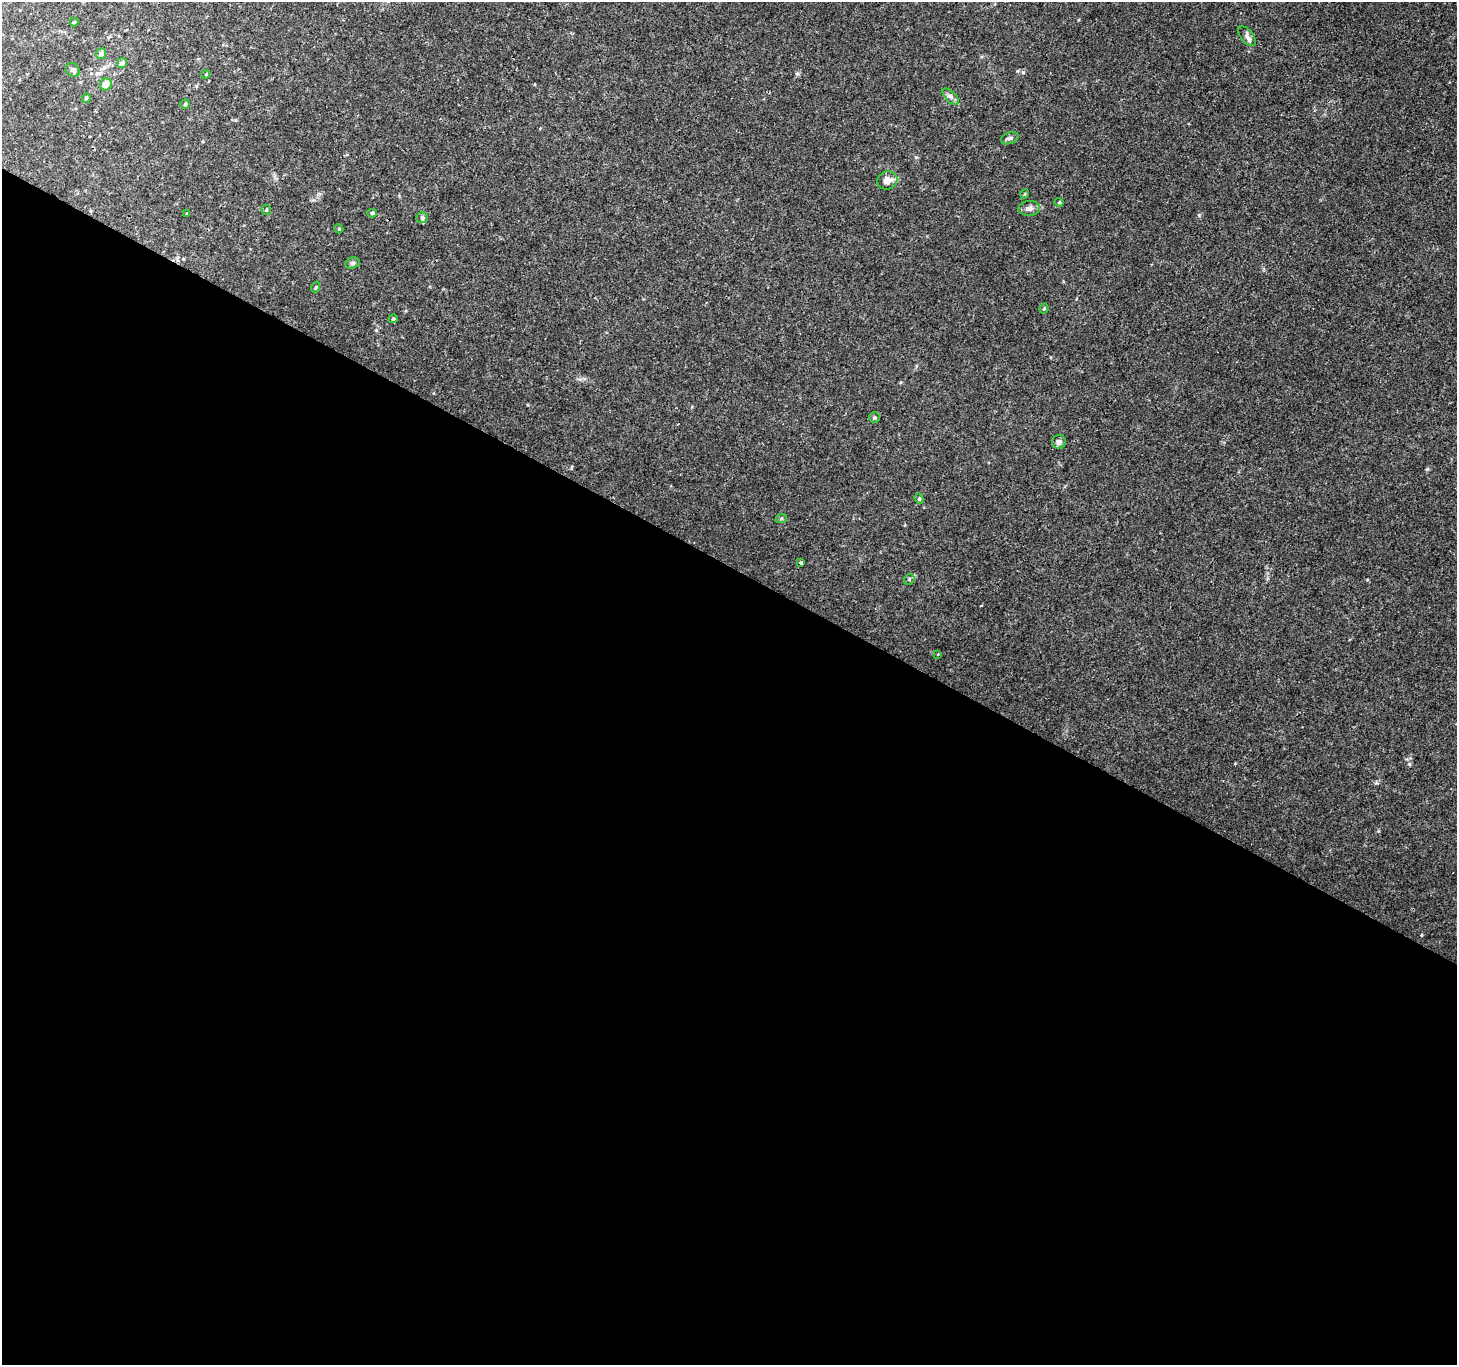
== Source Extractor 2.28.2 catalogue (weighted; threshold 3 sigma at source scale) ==
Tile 14 of 4 x 4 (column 2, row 4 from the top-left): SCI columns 1458-2912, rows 198-1560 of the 5829 x 5913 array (HDU 1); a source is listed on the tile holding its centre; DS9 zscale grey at full resolution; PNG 1459 x 1367 px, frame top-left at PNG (2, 2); each listed source drawn as its Kron ellipse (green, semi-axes under 4 px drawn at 4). Shown black and unused: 59% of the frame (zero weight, under 3 of 4 exposures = <1% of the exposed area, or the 3 px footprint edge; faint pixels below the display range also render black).
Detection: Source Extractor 2.28.2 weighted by HDU 2 'WHT'; one run over the whole footprint, this tile lists its part. Background 0.00503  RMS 0.0022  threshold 0.0099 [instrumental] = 3 sigma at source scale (4.5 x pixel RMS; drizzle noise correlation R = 1.50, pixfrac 1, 0.0396/0.0396 arcsec/px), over >= 5 px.
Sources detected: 32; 1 cosmic-ray / hot-pixel residue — neither listed nor drawn; the other 31 listed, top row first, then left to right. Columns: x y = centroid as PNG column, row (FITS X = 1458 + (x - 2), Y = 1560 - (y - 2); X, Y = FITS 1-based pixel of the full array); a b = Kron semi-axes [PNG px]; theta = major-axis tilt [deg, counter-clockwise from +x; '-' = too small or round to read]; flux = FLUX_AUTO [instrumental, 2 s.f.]
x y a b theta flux
74 22 4 4 - 0.28
1247 36 12 6 -50 0.92
101 54 5 5 - 0.95
122 63 5 5 - 1
73 70 7 6 - 0.67
206 74 4 3 - 0.18
106 84 6 5 - 1.9
951 97 10 5 -45 0.64
86 98 5 4 - 0.4
185 104 5 4 - 0.35
1010 138 9 5 19 0.5
887 180 10 9 - 1.7
1025 194 5 3 - 0.18
1059 202 4 4 - 0.23
1029 208 11 7 4 0.84
266 210 5 5 - 0.27
372 213 4 4 - 0.38
187 214 4 3 - 0.26
422 218 6 5 - 0.4
339 229 4 3 - 0.21
352 263 7 5 17 0.5
316 287 5 3 - 0.22
1044 309 5 3 - 0.27
393 319 4 4 - 0.34
874 418 5 5 - 0.34
1059 442 7 6 - 0.7
919 499 5 4 - 0.31
781 519 6 4 19 0.26
801 563 3 3 - 0.89
909 579 6 5 - 0.34
938 654 3 2 - 0.18